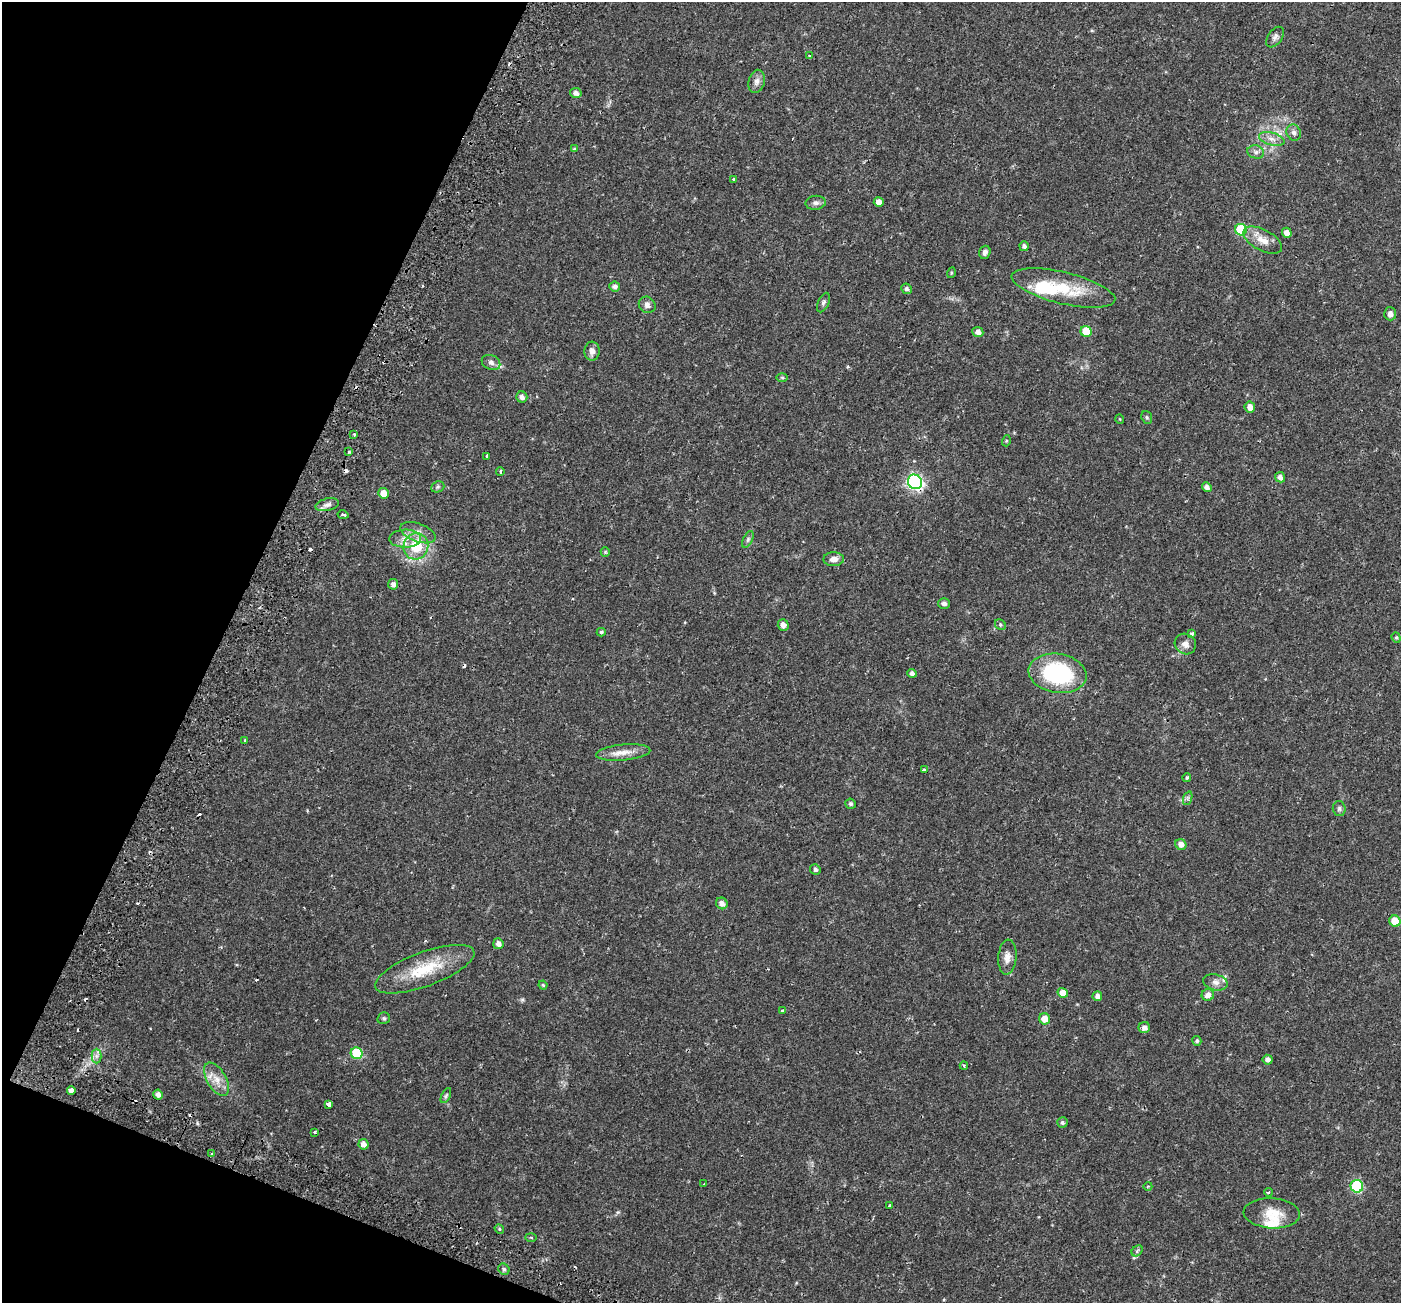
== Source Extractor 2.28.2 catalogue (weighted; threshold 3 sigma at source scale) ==
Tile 9 of 4 x 4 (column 1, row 3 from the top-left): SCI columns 71-1469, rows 1596-2896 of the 5743 x 5856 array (HDU 1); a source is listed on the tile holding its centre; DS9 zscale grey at full resolution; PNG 1403 x 1305 px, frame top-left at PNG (2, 2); each listed source drawn as its Kron ellipse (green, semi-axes under 4 px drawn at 4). Shown black and unused: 19% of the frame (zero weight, under 2 of 3 exposures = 5% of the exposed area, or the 3 px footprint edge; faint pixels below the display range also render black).
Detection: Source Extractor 2.28.2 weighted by HDU 2 'WHT'; one run over the whole footprint, this tile lists its part. Background 0.0345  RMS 0.0037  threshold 0.0165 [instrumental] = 3 sigma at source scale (4.5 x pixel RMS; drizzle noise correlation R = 1.50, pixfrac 1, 0.0396/0.0396 arcsec/px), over >= 5 px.
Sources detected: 125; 14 cosmic-ray / hot-pixel residue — neither listed nor drawn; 4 inside a brighter listed object's ellipse — not listed separately; the other 107 listed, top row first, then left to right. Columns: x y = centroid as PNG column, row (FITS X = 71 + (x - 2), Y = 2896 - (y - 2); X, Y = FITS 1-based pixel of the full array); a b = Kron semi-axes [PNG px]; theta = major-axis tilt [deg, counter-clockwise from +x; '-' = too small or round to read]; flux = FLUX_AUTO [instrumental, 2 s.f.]
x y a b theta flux
1275 37 11 7 54 1.3
810 56 4 3 - 0.69
757 81 12 8 77 1.8
576 93 6 5 - 1.4
1294 133 8 7 - 1.1
1272 139 13 6 -16 2
574 149 4 4 - 0.43
1256 152 8 6 -14 1.1
733 179 3 3 - 0.61
879 202 5 4 - 2.6
816 203 10 7 5 1.2
1241 230 6 5 - 15
1287 233 5 4 - 1.8
1263 240 21 10 -29 4.4
1024 246 5 4 - 0.96
985 252 7 5 72 1.1
951 273 5 3 - 0.4
615 286 5 5 - 1.2
1063 288 53 16 -13 16
906 289 5 5 - 0.8
823 303 10 5 65 0.84
647 305 9 8 - 1.4
1390 314 6 6 - 1.4
1086 331 6 5 - 8.7
978 332 5 5 - 1.9
592 351 9 7 88 1.9
491 362 9 7 -25 1.4
782 377 6 4 -1 0.45
522 397 5 5 - 1.4
1250 407 5 5 - 2.3
1147 417 7 5 -69 0.57
1120 419 5 3 - 0.25
354 434 4 3 - 0.44
1006 441 5 3 - 0.38
349 452 3 3 - 0.46
487 456 4 3 - 7
500 471 4 3 - 0.59
1280 477 5 5 - 1.4
915 482 7 7 - 79
438 487 7 5 21 0.63
1207 487 5 4 - 1.6
383 493 5 5 - 3.4
327 505 12 6 13 1.5
343 515 5 3 - 1.1
418 533 18 9 -20 3.2
405 539 16 9 2 3.3
748 539 9 5 64 0.74
416 546 13 12 - 11
605 552 5 4 - 0.42
834 559 10 7 0 1.9
393 584 5 5 - 1.5
944 603 5 5 - 1.2
783 625 6 5 - 1.7
1000 625 6 5 - 0.54
601 632 4 4 - 0.48
1192 634 3 3 - 1.2
1396 638 5 4 - 0.47
1185 644 11 10 - 2.1
912 673 5 4 - 0.95
1057 673 29 19 -9 34
245 740 3 3 - 0.51
623 752 27 8 5 3.8
924 770 3 3 - 1.3
1187 777 4 3 - 0.4
1188 798 7 4 71 0.61
851 804 5 5 - 0.7
1339 809 7 6 - 0.83
1181 844 6 5 - 2.2
815 869 5 5 - 0.75
722 903 6 5 - 1.7
1395 921 6 5 - 5.1
498 944 5 5 - 1.6
1007 957 17 9 86 2.5
425 969 53 17 20 15
1215 982 12 8 -12 1.7
543 985 4 4 - 0.44
1063 993 5 5 - 3.7
1208 995 6 6 - 2
1097 996 5 4 - 1.5
783 1011 4 3 - 0.4
384 1018 6 6 - 0.62
1044 1019 5 5 - 3.6
1144 1028 6 5 - 1.4
1197 1041 5 4 - 0.6
357 1053 6 5 - 22
96 1056 7 5 90 1
1268 1060 5 5 - 1.3
964 1066 4 4 - 0.42
217 1079 18 9 -60 4.1
71 1090 4 4 - 1.5
158 1094 5 4 - 1.6
446 1096 8 4 63 0.62
329 1104 4 4 - 10
1062 1122 5 5 - 0.74
315 1132 3 3 - 0.54
364 1144 5 5 - 2.2
212 1154 3 3 - 0.96
704 1183 3 2 - 0.26
1148 1186 4 3 - 0.33
1357 1186 6 6 - 30
1268 1192 4 3 - 0.57
889 1206 3 3 - 0.76
1272 1213 28 15 -4 7
499 1229 5 4 - 0.43
531 1237 5 3 - 0.37
1137 1251 6 5 - 0.67
504 1269 6 5 - 0.63
Overlapping masked pixels (flux is a lower limit): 1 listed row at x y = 915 482